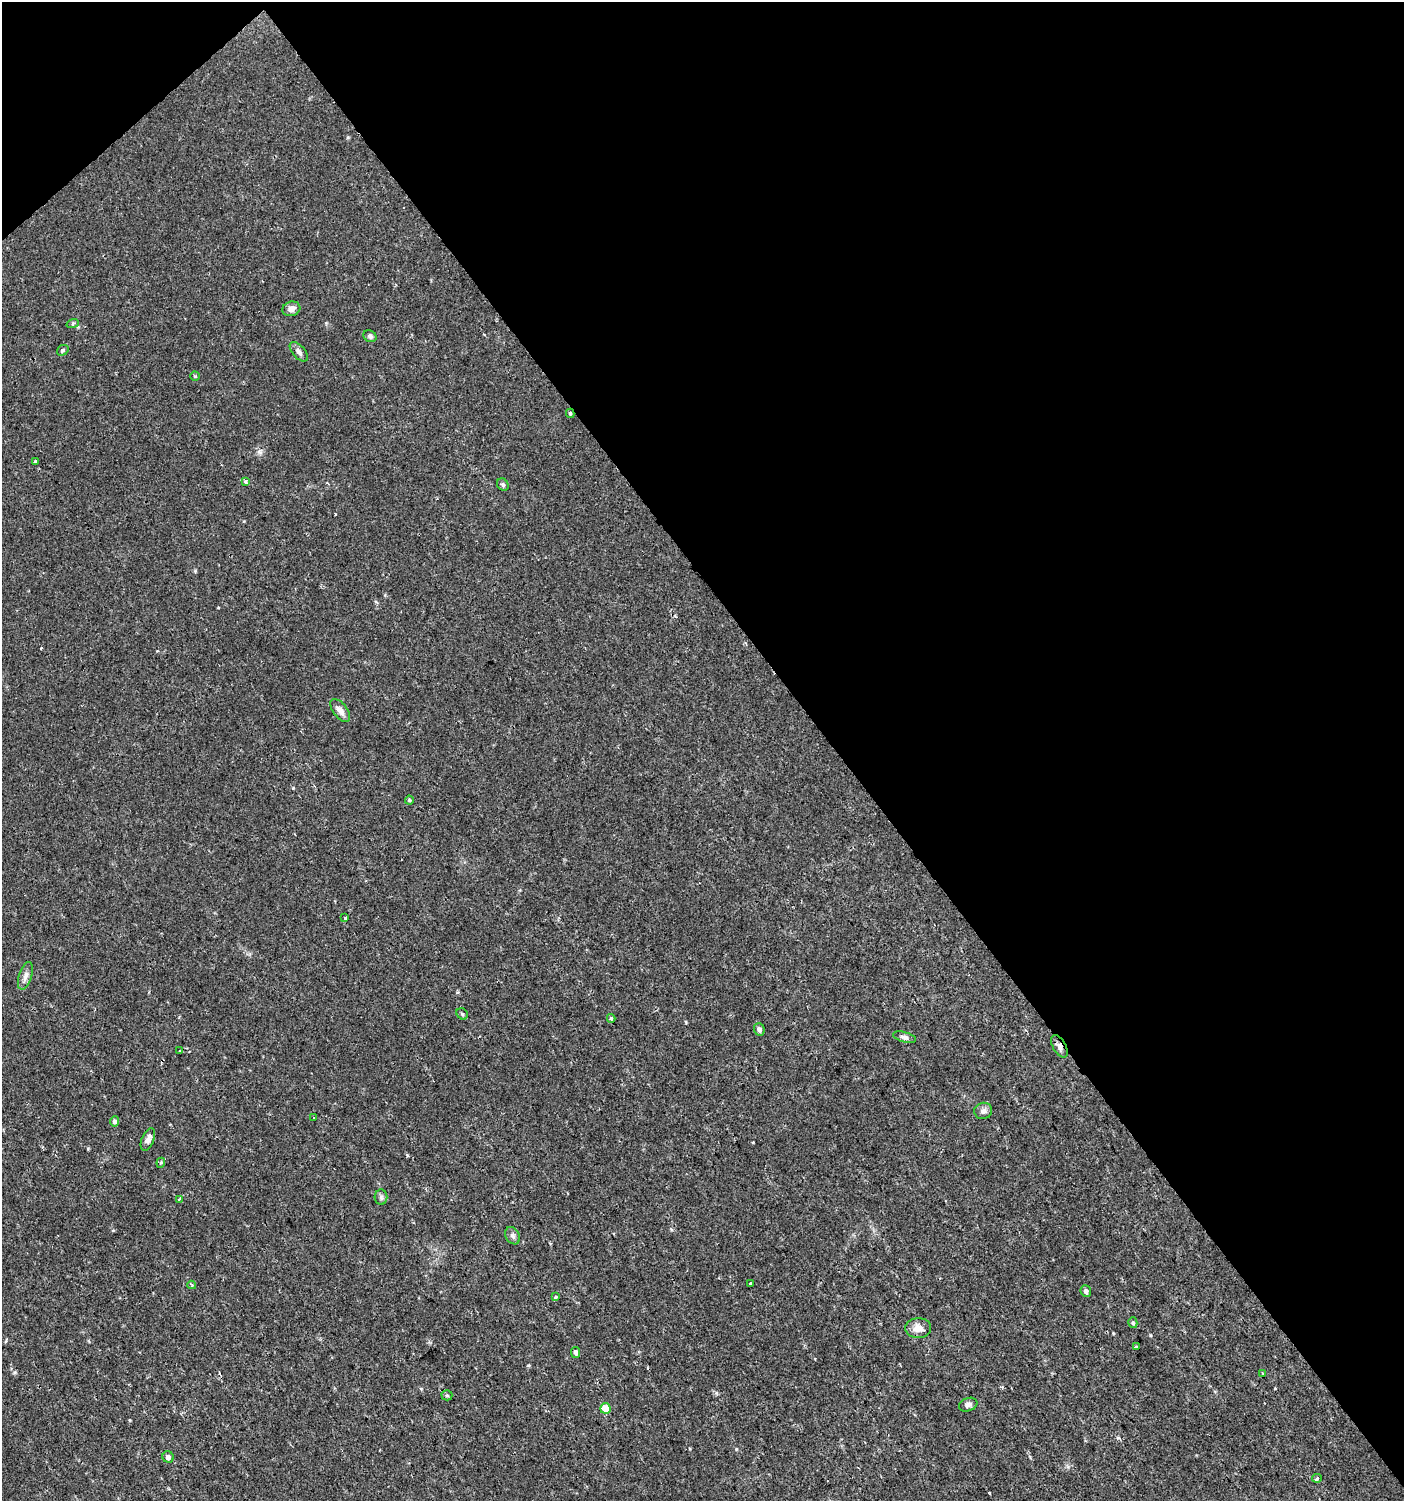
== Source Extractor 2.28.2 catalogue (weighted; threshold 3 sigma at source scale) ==
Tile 3 of 4 x 4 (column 3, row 1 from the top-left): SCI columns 3007-4408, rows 4497-5995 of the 5950 x 5999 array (HDU 1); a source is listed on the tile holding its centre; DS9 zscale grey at full resolution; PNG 1406 x 1503 px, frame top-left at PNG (2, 2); each listed source drawn as its Kron ellipse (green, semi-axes under 4 px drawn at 4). Shown black and unused: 42% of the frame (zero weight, under 2 of 3 exposures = <1% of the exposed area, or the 3 px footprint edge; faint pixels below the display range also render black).
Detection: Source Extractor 2.28.2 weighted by HDU 2 'WHT'; one run over the whole footprint, this tile lists its part. Background 0.0134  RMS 0.0026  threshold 0.0116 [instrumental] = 3 sigma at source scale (4.5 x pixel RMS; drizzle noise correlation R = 1.50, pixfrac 1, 0.0396/0.0396 arcsec/px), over >= 5 px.
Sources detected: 46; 4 cosmic-ray / hot-pixel residue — neither listed nor drawn; the other 42 listed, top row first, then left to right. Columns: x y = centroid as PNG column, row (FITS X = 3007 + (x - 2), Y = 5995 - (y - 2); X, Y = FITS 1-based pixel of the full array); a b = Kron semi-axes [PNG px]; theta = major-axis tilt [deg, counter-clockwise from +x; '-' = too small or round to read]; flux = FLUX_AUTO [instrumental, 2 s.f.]
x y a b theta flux
291 309 9 7 16 1.5
73 323 6 4 20 0.32
370 336 7 5 -34 0.67
63 350 6 5 - 0.46
299 352 12 6 -49 0.96
195 376 4 4 - 0.32
570 413 4 3 - 0.34
35 462 3 3 - 0.52
245 482 4 3 - 0.55
503 485 7 5 -58 0.46
340 710 13 7 -53 1.7
409 800 4 4 - 0.28
345 918 4 3 - 1.2
25 976 14 6 72 1.2
462 1014 6 5 - 0.43
611 1018 4 3 - 0.54
759 1029 6 5 - 0.85
905 1037 12 5 -15 0.84
1059 1046 12 6 -60 1.3
180 1051 3 2 - 0.3
983 1111 9 8 - 1.1
314 1118 2 2 - 0.23
114 1121 5 4 - 0.73
148 1139 12 6 67 1.3
161 1163 5 4 - 0.36
381 1197 8 6 -89 0.63
179 1200 4 3 - 0.64
513 1236 9 6 -59 0.85
750 1284 3 3 - 0.68
192 1285 4 4 - 0.28
1086 1291 6 5 - 0.77
556 1297 4 3 - 0.87
1133 1323 5 4 - 0.45
918 1328 13 10 3 2.3
1136 1347 3 3 - 1.3
575 1352 5 4 - 0.73
1262 1373 3 2 - 0.22
447 1395 5 5 - 0.32
968 1405 9 6 20 0.9
605 1408 5 5 - 4.7
168 1457 6 5 - 1
1317 1478 5 3 - 0.5
Overlapping masked pixels (flux is a lower limit): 2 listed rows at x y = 570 413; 1059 1046